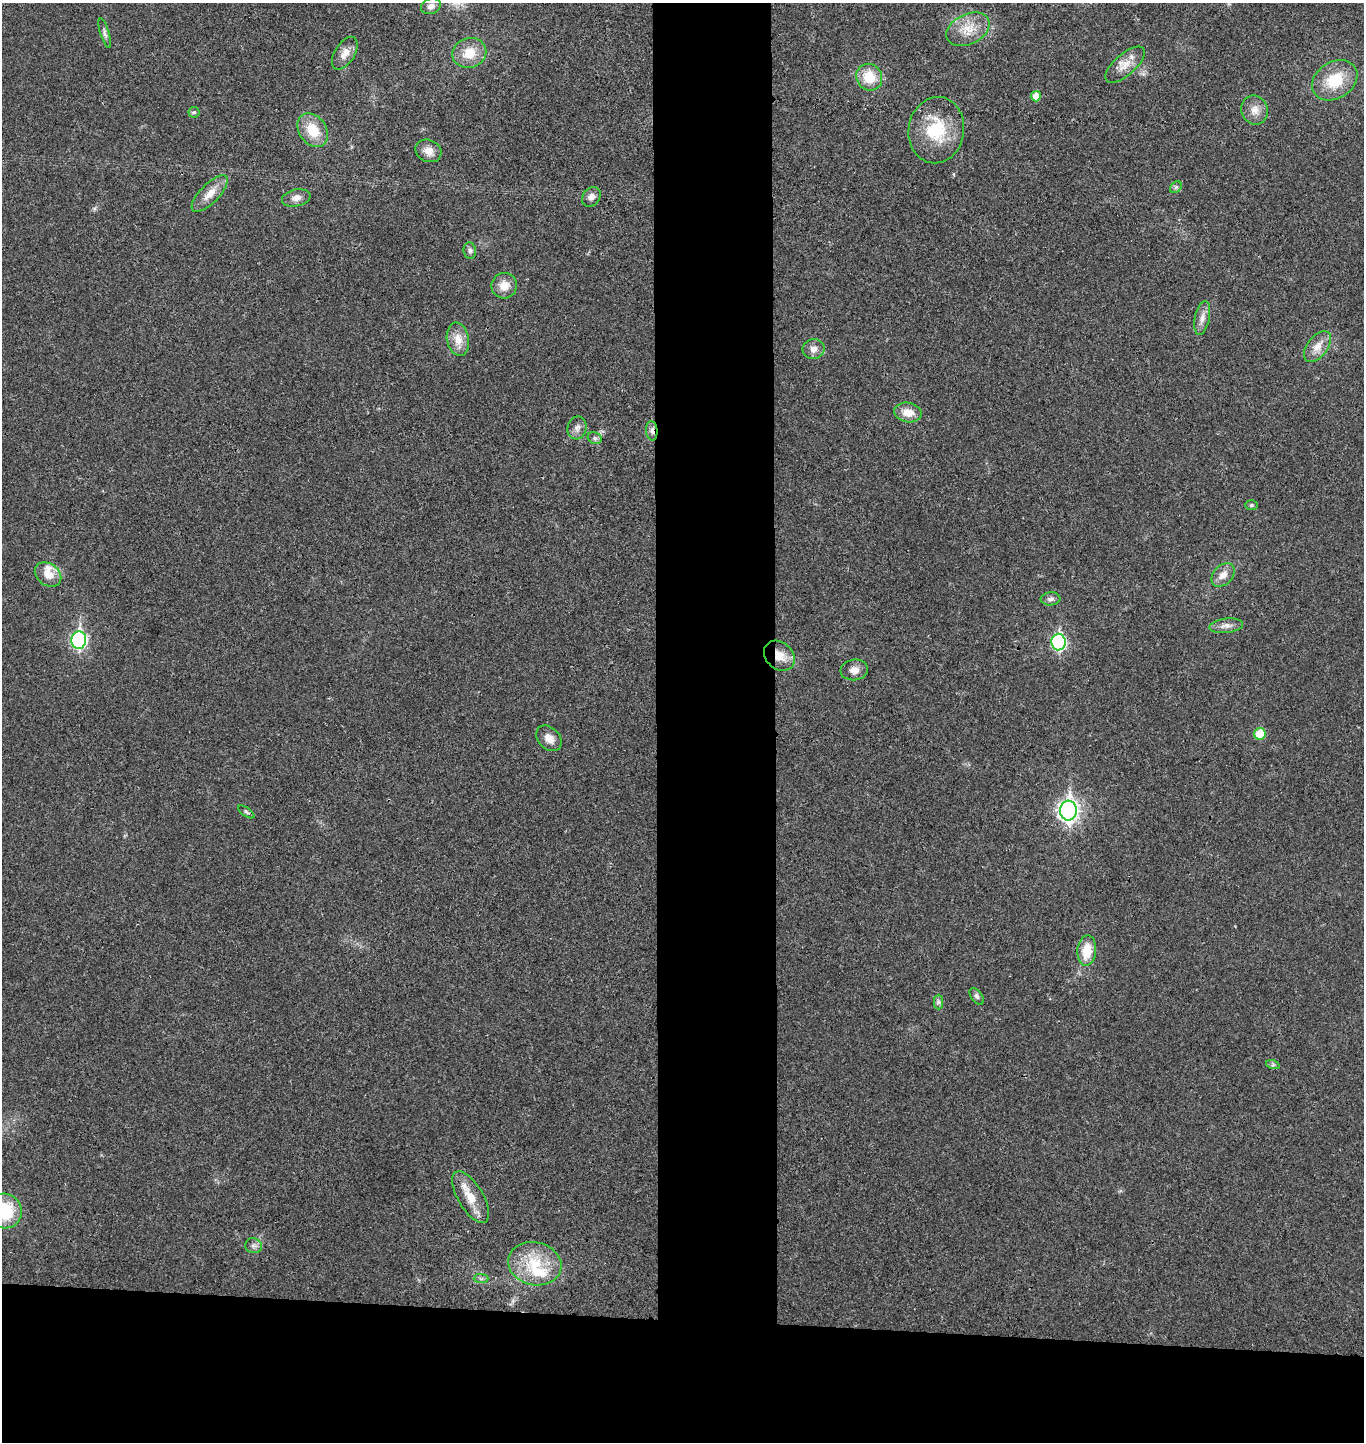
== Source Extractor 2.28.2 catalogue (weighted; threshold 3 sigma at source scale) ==
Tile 8 of 3 x 3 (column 2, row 3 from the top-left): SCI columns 1517-2878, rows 9-1448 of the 4404 x 4334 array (HDU 1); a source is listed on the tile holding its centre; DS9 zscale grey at full resolution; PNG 1366 x 1444 px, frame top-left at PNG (2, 3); each listed source drawn as its Kron ellipse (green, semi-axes under 4 px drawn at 4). Shown black and unused: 17% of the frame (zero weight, under 3 of 4 exposures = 6% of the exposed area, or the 3 px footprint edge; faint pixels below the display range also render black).
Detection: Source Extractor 2.28.2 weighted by HDU 2 'WHT'; one run over the whole footprint, this tile lists its part. Background 0.0212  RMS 0.0046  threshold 0.0205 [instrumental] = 3 sigma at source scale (4.5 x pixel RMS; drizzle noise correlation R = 1.50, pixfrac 1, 0.05/0.05 arcsec/px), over >= 5 px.
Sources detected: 53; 3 inside a brighter listed object's ellipse — not listed separately; the other 50 listed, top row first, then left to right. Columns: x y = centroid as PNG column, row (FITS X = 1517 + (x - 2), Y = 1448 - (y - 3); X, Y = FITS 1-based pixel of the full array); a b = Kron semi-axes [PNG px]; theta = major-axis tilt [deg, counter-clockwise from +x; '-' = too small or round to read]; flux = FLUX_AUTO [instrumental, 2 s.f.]
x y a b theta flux
431 6 10 7 20 2.4
968 29 23 15 26 9.2
105 33 15 4 -73 1.6
345 53 18 10 59 4.5
469 53 17 15 20 9.7
1125 65 24 10 42 5.7
869 77 14 12 -53 11
1335 80 24 18 33 16
1036 96 5 5 - 5
1255 110 15 13 -69 4.5
194 112 5 5 - 0.64
313 130 18 13 -54 11
936 130 33 28 82 22
428 151 13 11 -25 4.1
1176 187 6 5 - 0.84
210 194 24 9 45 6
591 197 11 8 51 2.7
296 198 14 8 12 3
470 251 8 6 -82 1.2
504 286 13 12 - 5.4
1202 318 17 7 79 3.2
458 339 17 11 -79 6
1317 347 18 10 52 5.4
813 349 11 10 - 3
908 413 14 10 -9 5.7
577 428 11 9 76 2.4
652 431 10 5 -85 2.2
595 438 7 5 -22 1.2
1251 505 6 5 - 0.74
48 574 14 11 -35 6
1223 575 14 9 47 4.3
1050 599 10 6 5 1.7
1226 626 17 7 6 2.7
79 640 9 7 84 98
1059 642 8 7 - 77
779 656 17 13 -43 6.7
854 670 13 10 7 3.6
1260 734 6 6 - 13
549 738 15 10 -46 4.3
1068 811 10 8 87 230
246 812 9 3 -34 0.81
1087 950 15 9 85 9.6
977 996 9 5 -52 1.2
938 1002 7 4 -90 1
1273 1065 7 4 -18 0.8
471 1197 29 12 -59 9.4
4 1211 18 17 - 22
253 1246 8 7 - 1.7
535 1264 27 21 -13 18
481 1279 7 4 0 0.93
Overlapping masked pixels (flux is a lower limit): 2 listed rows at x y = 652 431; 779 656
Isophote crosses this tile's border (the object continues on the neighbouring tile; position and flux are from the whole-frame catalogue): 1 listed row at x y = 4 1211